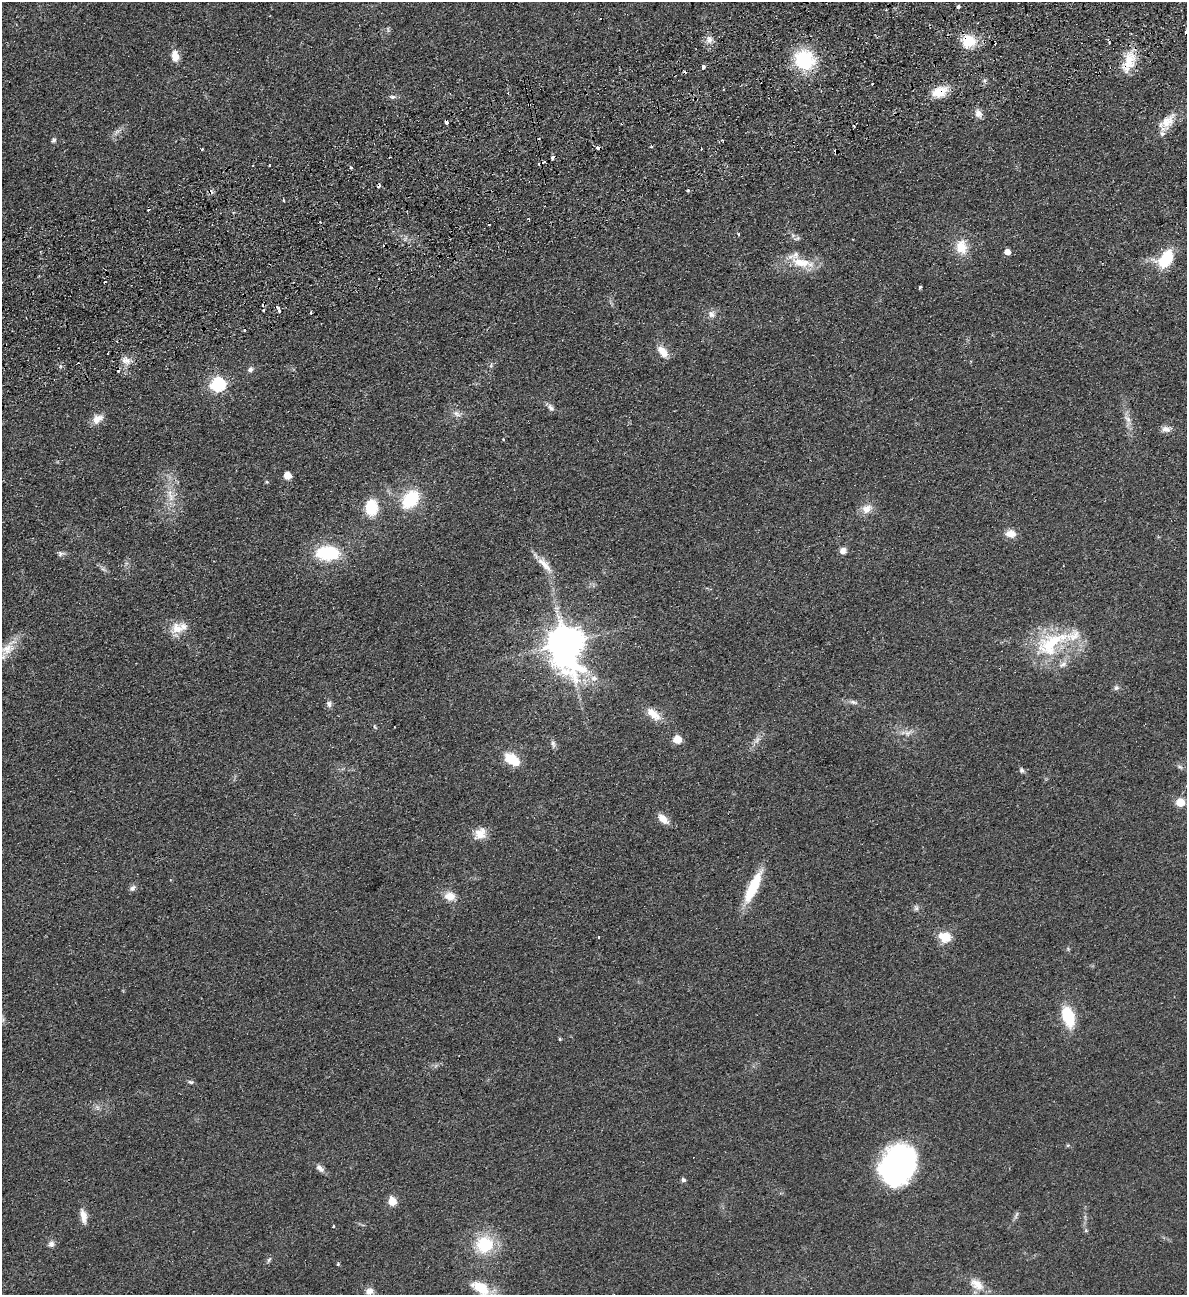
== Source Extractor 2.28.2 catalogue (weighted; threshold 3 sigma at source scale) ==
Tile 10 of 4 x 4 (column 2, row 3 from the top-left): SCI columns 1471-2655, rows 1350-2642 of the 5189 x 5283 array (HDU 1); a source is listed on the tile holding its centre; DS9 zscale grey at full resolution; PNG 1189 x 1297 px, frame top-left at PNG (2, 2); no overlay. Shown black and unused: <1% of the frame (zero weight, under 2 of 3 exposures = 3% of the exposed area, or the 3 px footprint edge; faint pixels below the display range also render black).
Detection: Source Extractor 2.28.2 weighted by HDU 2 'WHT'; one run over the whole footprint, this tile lists its part. Background 0.0822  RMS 0.0093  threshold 0.0419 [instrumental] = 3 sigma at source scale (4.5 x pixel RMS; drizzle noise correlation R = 1.50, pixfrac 1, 0.05/0.05 arcsec/px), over >= 5 px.
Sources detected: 128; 25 cosmic-ray / hot-pixel residue — not listed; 4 inside a brighter listed object's ellipse — not listed separately; the other 99 listed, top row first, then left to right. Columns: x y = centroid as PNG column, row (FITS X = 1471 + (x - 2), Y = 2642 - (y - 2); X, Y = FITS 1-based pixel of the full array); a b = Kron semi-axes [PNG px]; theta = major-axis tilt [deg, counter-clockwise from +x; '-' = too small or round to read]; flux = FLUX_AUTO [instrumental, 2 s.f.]
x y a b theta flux
958 7 3 3 - 5.1
709 39 10 8 -59 5.2
968 41 18 16 5 21
175 56 12 8 -80 10
805 60 23 18 -47 54
1129 62 27 14 77 21
703 67 4 3 - 6.8
939 92 18 11 18 18
393 97 8 5 -8 2.4
529 105 3 3 - 2
978 114 10 9 - 5.5
1167 121 27 14 46 16
446 122 3 3 - 25
117 132 10 3 45 2.7
54 140 7 5 79 1.9
722 140 3 3 - 0.79
597 148 3 3 - 3.7
836 151 4 4 - 1.6
350 167 4 3 - 2.1
688 190 4 4 - 1
284 200 3 2 - 1.1
738 234 4 3 - 0.88
793 235 6 6 - 2.3
961 247 19 14 -82 18
1007 252 5 5 - 8
1166 259 19 12 51 40
801 263 34 11 -9 23
920 287 3 3 - 1.5
279 310 7 3 -66 2.8
311 313 3 2 - 1.5
711 314 10 8 -88 4.4
662 352 15 9 -51 10
126 360 14 8 -13 6.4
491 365 6 4 72 1.3
250 369 8 7 - 2.8
218 384 7 6 - 170
551 408 11 6 -56 3.4
457 414 12 7 -32 4.5
97 419 15 10 39 8.3
1128 419 14 6 -47 4.7
1166 429 13 8 -2 5.3
287 476 5 5 - 16
267 482 5 4 - 0.98
171 497 13 7 -84 7.9
410 499 21 15 49 41
371 508 16 12 89 29
867 509 15 11 35 9.3
1011 534 12 8 -3 8.8
843 550 8 7 - 4.5
328 553 22 14 -1 52
61 554 10 6 6 2.6
545 565 29 9 -48 12
103 569 8 5 -44 2.3
177 629 21 14 29 15
1052 643 56 25 30 66
565 644 14 11 -79 2200
7 649 22 13 22 15
594 678 11 8 -4 6.4
1116 688 8 6 44 2.4
853 702 12 5 -13 3.4
329 704 9 6 -82 3
653 714 23 10 -40 13
375 727 7 4 -59 1.3
908 733 10 6 17 4.2
677 739 5 5 - 24
757 740 12 6 45 4.3
553 744 11 5 -72 2.7
512 759 15 9 -35 26
1180 767 9 4 -30 2
1021 770 7 5 -58 2
1180 802 5 5 - 32
663 819 14 8 -45 8.6
480 834 17 14 52 11
753 887 36 10 65 35
132 888 9 7 36 2.9
450 896 14 11 -7 9.8
916 908 8 5 -63 2.2
599 937 3 2 - 1.2
945 937 15 11 -14 16
1068 1017 24 13 -71 32
560 1039 4 4 - 1
191 1082 7 5 -16 1.8
97 1107 7 5 -45 2.3
1068 1145 6 4 18 1.1
897 1165 35 26 60 240
320 1168 12 7 -39 4.4
683 1180 5 4 - 2.7
392 1201 5 5 - 29
1016 1215 13 4 67 2.2
83 1216 19 7 -80 7.9
334 1226 3 3 - 5.5
1086 1231 6 4 -19 1.1
51 1244 8 7 - 3.7
485 1244 19 18 - 40
269 1260 8 4 57 1.7
338 1264 5 3 - 0.93
977 1284 21 12 -33 12
480 1288 23 12 -31 22
369 1291 11 9 21 5.5
Overlapping masked pixels (flux is a lower limit): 6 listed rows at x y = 968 41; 1129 62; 939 92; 529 105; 446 122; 836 151